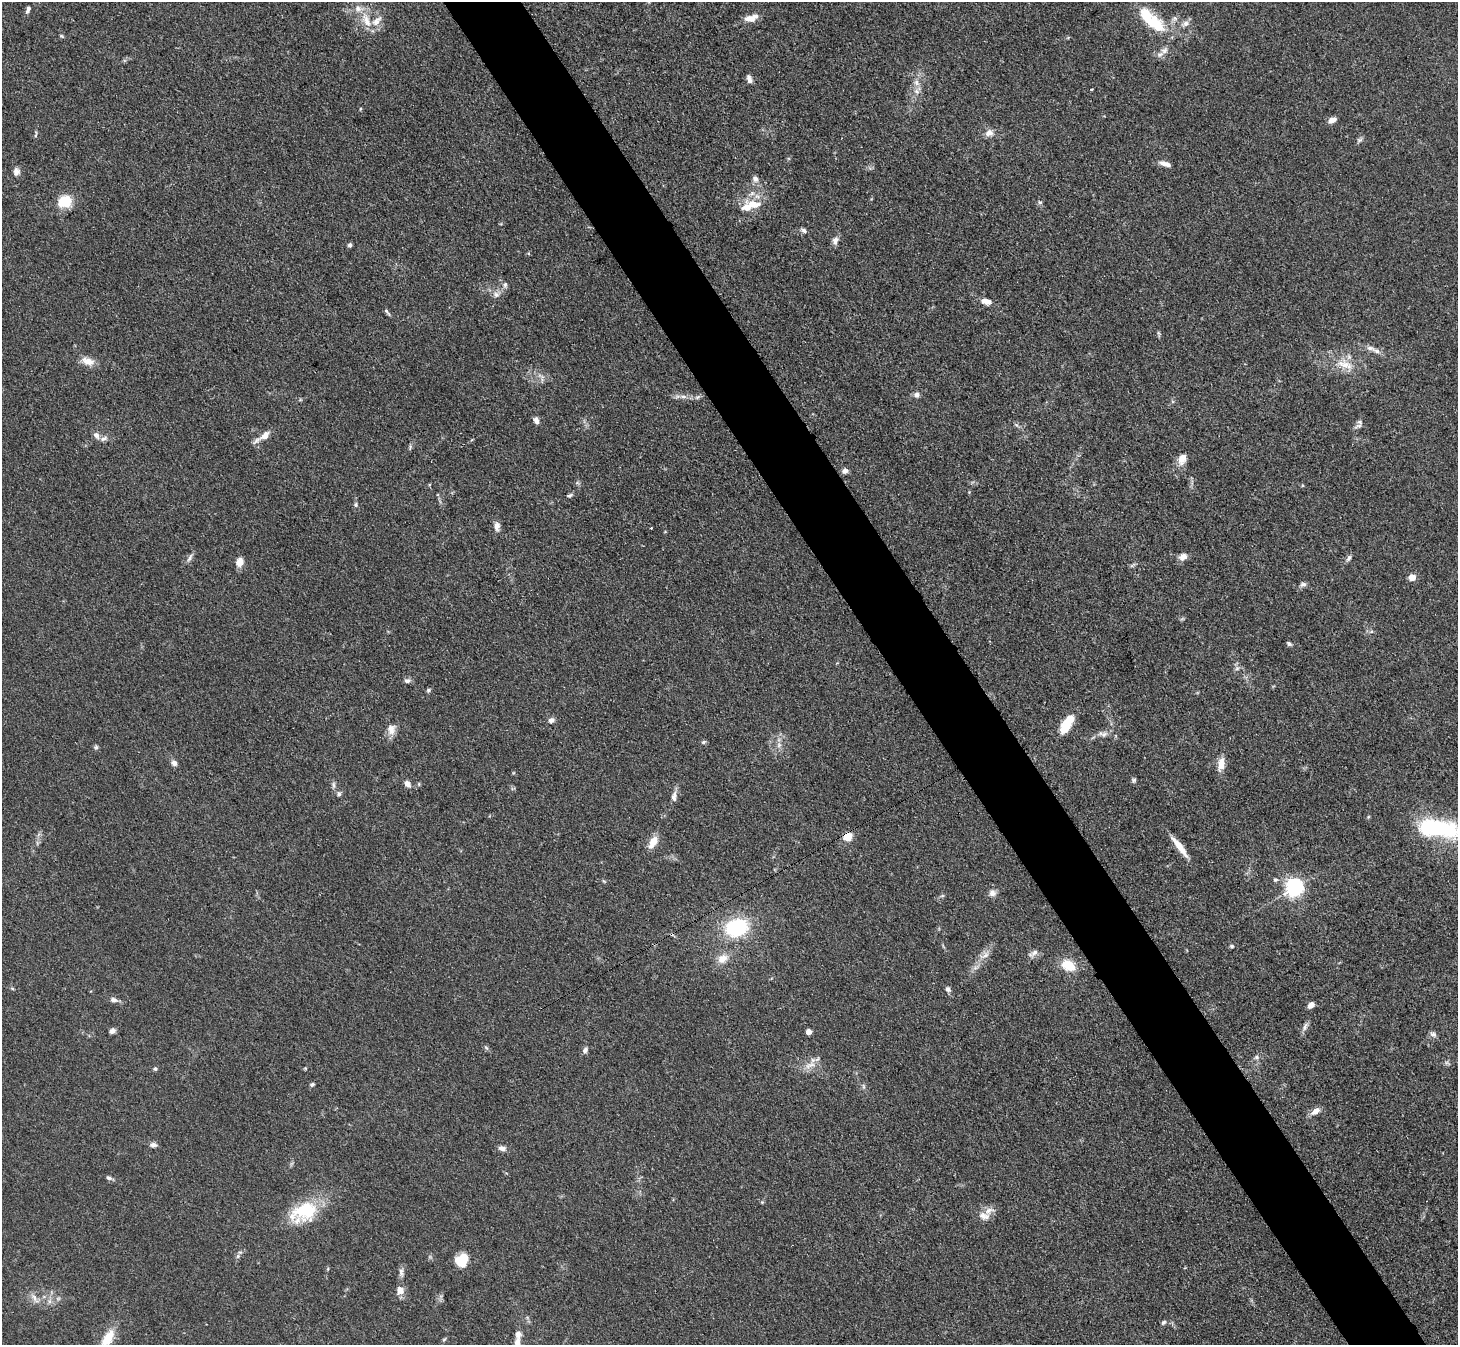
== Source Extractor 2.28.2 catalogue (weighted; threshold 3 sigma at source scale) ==
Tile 6 of 4 x 4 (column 2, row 2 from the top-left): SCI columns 1473-2928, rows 2996-4338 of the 5857 x 5850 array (HDU 1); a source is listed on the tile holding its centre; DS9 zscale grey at full resolution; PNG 1460 x 1347 px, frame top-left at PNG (2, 2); no overlay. Shown black and unused: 5% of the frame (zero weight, under 3 of 4 exposures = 2% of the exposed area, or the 3 px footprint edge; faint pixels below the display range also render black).
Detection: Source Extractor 2.28.2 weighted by HDU 2 'WHT'; one run over the whole footprint, this tile lists its part. Background 0.0589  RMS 0.0058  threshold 0.0261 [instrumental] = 3 sigma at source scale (4.5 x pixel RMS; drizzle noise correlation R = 1.50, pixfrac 1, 0.05/0.05 arcsec/px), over >= 5 px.
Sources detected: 127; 2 inside a brighter object's white glare — not listed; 10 inside a brighter listed object's ellipse — not listed separately; the other 115 listed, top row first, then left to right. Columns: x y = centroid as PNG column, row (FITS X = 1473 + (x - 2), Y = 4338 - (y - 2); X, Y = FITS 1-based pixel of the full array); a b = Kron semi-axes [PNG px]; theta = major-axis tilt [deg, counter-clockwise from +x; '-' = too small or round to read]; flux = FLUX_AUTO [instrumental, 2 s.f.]
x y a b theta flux
28 9 10 5 73 1.8
1147 17 38 15 -52 21
751 18 17 8 13 5.5
366 20 26 9 -66 9
1186 24 10 8 25 2.9
61 36 5 4 - 0.7
1164 51 10 7 20 2.7
749 79 10 6 -65 2.5
916 83 9 7 -66 2.8
1091 90 2 2 - 0.61
360 109 5 3 - 0.55
1332 120 8 5 20 3.6
989 133 11 9 20 3.6
36 134 10 3 80 0.96
1359 140 9 5 27 1.3
1164 163 12 7 -20 3.1
16 172 10 8 86 2.7
755 179 8 7 - 2.4
65 202 13 11 21 17
1040 202 6 5 - 1
754 204 28 11 -13 10
804 231 8 5 -34 1.5
835 241 12 7 80 2.6
350 245 5 4 - 1.3
505 284 7 5 71 1.3
496 295 8 8 - 2.4
986 301 12 7 -10 4.6
387 312 11 4 -51 1.2
1370 348 14 6 -19 3.1
88 361 17 9 -17 5.6
1345 365 26 11 -22 11
917 395 6 6 - 2.5
683 397 10 4 -11 2.1
536 421 7 5 -69 2.9
1358 426 13 5 23 1.9
96 435 9 7 -55 2.7
263 436 22 7 32 6.3
410 447 7 4 73 0.98
1182 459 13 9 71 5.9
845 471 8 6 29 2.2
570 495 8 4 26 1
356 505 6 5 - 1
497 526 11 7 -85 3.2
651 528 3 3 - 0.6
1183 557 10 8 30 3.8
189 558 12 5 58 1.9
1349 558 9 6 66 1.6
240 562 10 8 79 5.3
1412 577 5 5 - 9.5
1303 584 9 6 17 1.7
1289 644 7 5 -34 1.2
1237 669 7 4 2 1.2
407 681 9 6 -12 1.8
428 690 6 5 - 1
551 720 7 6 - 2.3
1067 725 23 10 48 11
391 729 14 11 80 4.9
1104 734 9 7 30 2.4
704 742 6 5 - 0.96
779 745 7 6 - 2
96 747 6 5 - 1.1
174 763 8 6 -45 2.2
1221 764 12 7 81 7.7
1134 780 6 5 - 1.2
407 784 9 7 -49 2.8
333 785 9 5 -90 1.6
339 794 7 5 -61 1.4
674 797 15 7 85 3
1438 828 42 17 -9 62
847 837 5 5 - 25
653 842 17 9 59 6.5
1179 847 29 6 -53 8.7
1275 880 7 5 0 1.1
1294 887 7 6 - 240
992 893 9 9 - 3.1
942 896 6 4 18 0.83
737 928 22 17 19 42
1232 946 5 5 - 0.97
1034 953 14 7 37 3
984 955 17 7 28 4
722 959 12 9 32 6.5
1068 965 18 12 -28 11
12 988 5 3 - 0.66
948 989 6 5 - 1.9
114 1000 9 6 -14 2.2
1311 1005 7 5 46 3.3
1305 1026 13 5 69 2.3
112 1031 7 6 - 2
809 1032 4 4 - 5.4
1433 1034 9 7 -25 1.9
486 1048 7 4 -45 0.97
585 1050 9 6 63 1.9
1256 1057 7 5 22 1.4
810 1065 18 8 21 5.6
305 1068 5 3 - 0.56
155 1069 5 4 - 1.2
312 1084 6 4 27 1
863 1086 6 4 -71 0.99
1315 1111 13 7 35 4.2
153 1145 9 6 0 2.1
502 1148 10 6 -11 2.5
109 1178 8 5 -23 1.5
762 1202 5 5 - 0.66
304 1212 37 23 24 30
984 1216 16 10 -14 4.6
238 1256 6 5 - 1.2
462 1260 16 13 68 10
328 1269 5 3 - 0.59
401 1272 13 6 -89 2.2
400 1290 9 8 - 5
34 1298 17 5 -57 3
1163 1322 6 5 - 1.2
107 1339 25 11 59 13
444 1339 7 3 37 0.78
517 1342 13 8 88 4.4
Overlapping masked pixels (flux is a lower limit): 1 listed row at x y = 847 837
Isophote crosses this tile's border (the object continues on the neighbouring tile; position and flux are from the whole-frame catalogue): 3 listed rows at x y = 1438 828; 107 1339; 517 1342